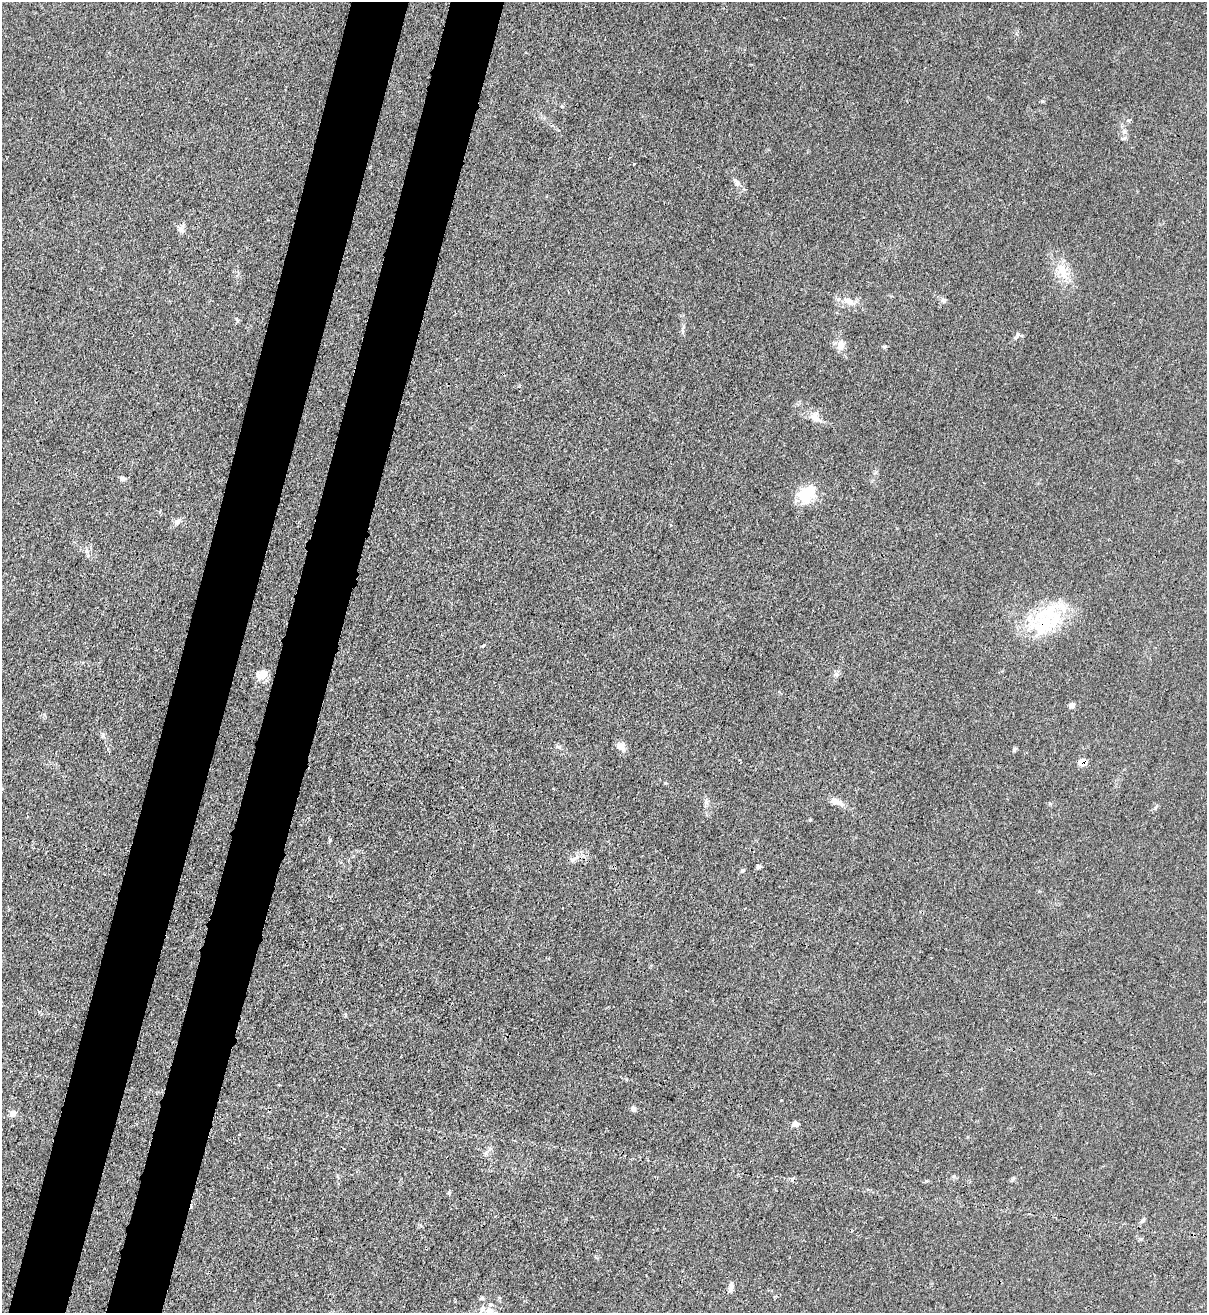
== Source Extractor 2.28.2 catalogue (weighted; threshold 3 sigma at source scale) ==
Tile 7 of 4 x 4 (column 3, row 2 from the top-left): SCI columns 2628-3832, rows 2654-3964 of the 5383 x 5306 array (HDU 1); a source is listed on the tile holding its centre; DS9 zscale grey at full resolution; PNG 1209 x 1315 px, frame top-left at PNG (2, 2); no overlay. Shown black and unused: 9% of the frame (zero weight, under 3 of 4 exposures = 7% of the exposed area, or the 3 px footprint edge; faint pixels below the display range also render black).
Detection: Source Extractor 2.28.2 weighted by HDU 2 'WHT'; one run over the whole footprint, this tile lists its part. Background 0.0271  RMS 0.0029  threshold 0.0132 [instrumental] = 3 sigma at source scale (4.5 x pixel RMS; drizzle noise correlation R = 1.50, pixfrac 1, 0.05/0.05 arcsec/px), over >= 5 px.
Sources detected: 35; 2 cosmic-ray / hot-pixel residue — not listed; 3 inside a brighter listed object's ellipse — not listed separately; the other 30 listed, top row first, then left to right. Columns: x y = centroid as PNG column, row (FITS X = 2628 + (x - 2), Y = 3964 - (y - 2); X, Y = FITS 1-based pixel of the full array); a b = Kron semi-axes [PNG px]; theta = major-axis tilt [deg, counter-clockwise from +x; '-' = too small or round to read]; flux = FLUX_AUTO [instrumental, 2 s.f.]
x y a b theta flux
737 183 8 6 89 0.84
180 229 12 7 -49 1.2
1062 271 27 12 -65 5.7
849 301 15 9 -25 2.8
237 320 6 4 -57 0.38
1018 335 7 4 0 0.58
841 345 12 9 80 2.3
815 417 17 10 -72 2.3
123 478 9 6 -21 0.74
807 494 21 15 47 10
177 521 8 6 -24 1.1
1042 625 46 33 -14 20
484 645 5 3 - 0.38
262 675 17 10 25 2.9
1072 705 6 6 - 1.3
621 746 14 9 -47 1.9
1015 749 7 4 71 0.43
1083 763 7 7 - 3
706 801 8 6 89 0.86
836 802 16 8 -20 2.3
575 858 18 5 26 1.8
759 867 6 4 12 0.57
742 870 7 3 9 0.38
279 1085 4 3 - 0.29
634 1109 7 6 - 0.76
13 1113 9 9 - 1.3
795 1124 8 7 - 1.1
1142 1220 9 3 45 0.52
731 1287 11 6 73 1.3
489 1311 11 10 - 2.6
Overlapping masked pixels (flux is a lower limit): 2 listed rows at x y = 1042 625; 1083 763
Isophote crosses this tile's border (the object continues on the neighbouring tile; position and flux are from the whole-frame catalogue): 1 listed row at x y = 489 1311
Unlisted compact peaks at least as high as the median listed source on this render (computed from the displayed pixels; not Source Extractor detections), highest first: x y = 836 674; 884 347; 449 1193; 1155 808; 810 820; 1124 131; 665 783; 954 1176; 1042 101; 103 735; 1013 1178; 1128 120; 330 840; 926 1181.